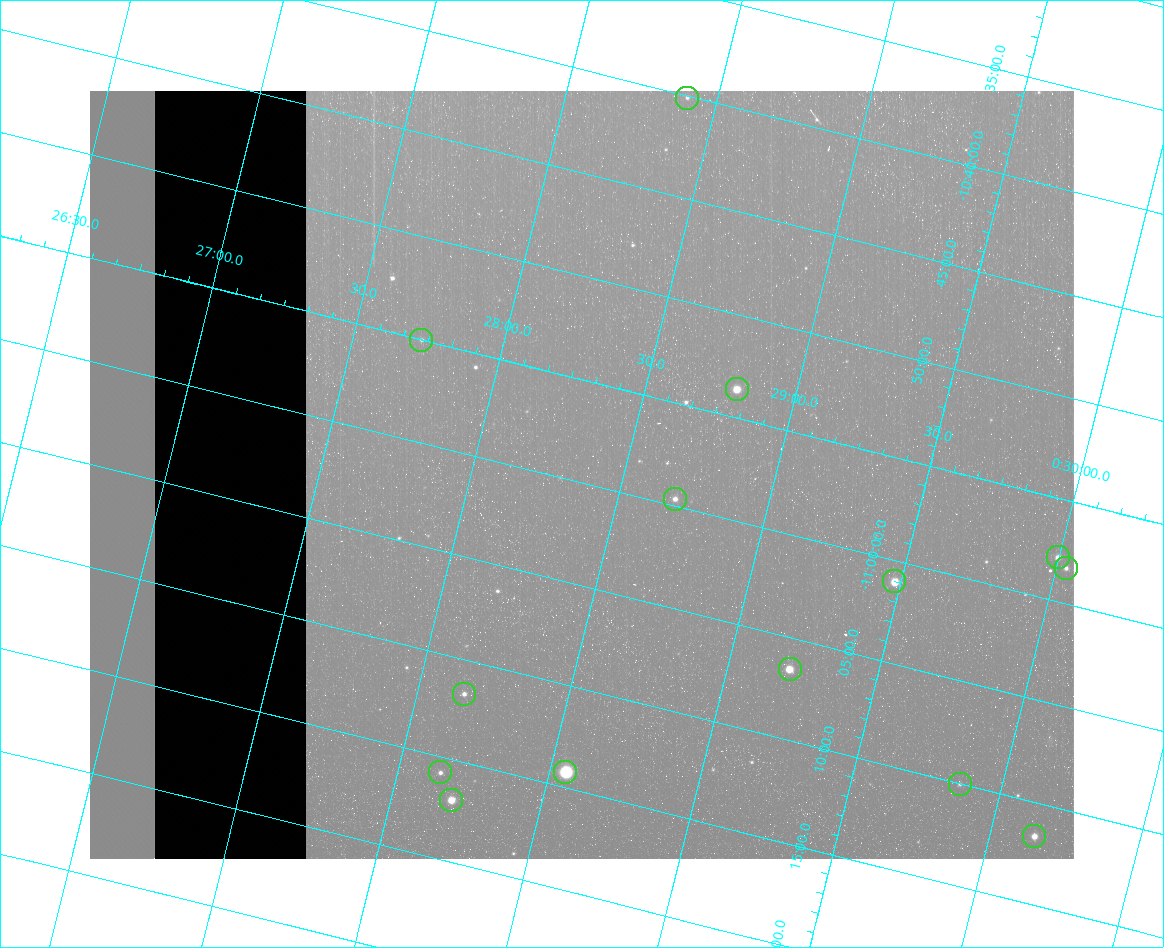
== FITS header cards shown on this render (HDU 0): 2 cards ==
NAXIS1  =                  984 / Size of image - Xaxis
NAXIS2  =                  768 / Size of image - Yaxis

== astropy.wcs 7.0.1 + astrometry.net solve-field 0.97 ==
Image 984 x 768 px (HDU 0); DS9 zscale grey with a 90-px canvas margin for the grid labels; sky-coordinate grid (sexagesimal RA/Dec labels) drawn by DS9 from the SOLVED WCS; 14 Tycho-2 reference stars matched to detected sources circled (green)
Header WCS: none
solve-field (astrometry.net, Tycho-2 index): SOLVED blind (the file carries no WCS)
Solved WCS: RA---TAN-SIP/DEC--TAN-SIP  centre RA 00:28:22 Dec -11:00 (7.09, -10.99 deg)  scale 2.99 arcsec/px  FOV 49.0' x 38.3'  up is -14 deg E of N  parity flipped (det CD > 0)
(file carries no celestial WCS; the grid is the blind solution)
Tycho-2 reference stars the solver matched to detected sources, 14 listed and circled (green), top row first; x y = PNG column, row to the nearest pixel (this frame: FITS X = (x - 90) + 1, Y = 768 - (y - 91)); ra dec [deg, ICRS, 3 dp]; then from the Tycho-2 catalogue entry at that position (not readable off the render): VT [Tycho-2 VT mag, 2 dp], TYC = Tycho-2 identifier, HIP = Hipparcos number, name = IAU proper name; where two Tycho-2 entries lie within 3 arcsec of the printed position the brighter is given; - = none
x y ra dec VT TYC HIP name
687 98 7.100 -10.669 12.28 5265-920-1 - -
421 340 6.932 -10.917 11.98 5265-755-1 - -
737 389 7.201 -10.894 9.38 5265-639-1 - -
675 499 7.173 -10.995 11.18 5265-587-1 - -
1058 557 7.499 -10.964 11.05 5265-40-1 - -
1066 568 7.508 -10.972 11.60 5265-91-1 - -
894 581 7.369 -11.017 9.43 5265-953-1 2311 -
790 669 7.302 -11.109 9.12 5265-446-1 - -
464 694 7.039 -11.195 11.45 5265-592-1 - -
440 772 7.036 -11.263 12.18 5265-564-1 - -
565 772 7.138 -11.237 6.94 5265-967-1 2246 -
960 784 7.465 -11.167 12.47 5265-75-1 - -
451 800 7.050 -11.283 9.92 5265-448-1 - -
1034 836 7.537 -11.194 10.28 5265-51-1 - -